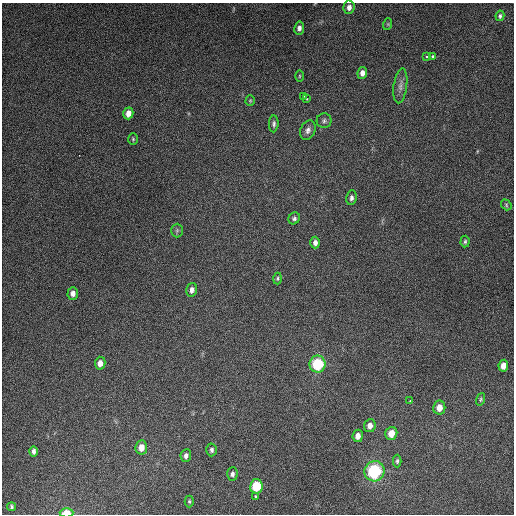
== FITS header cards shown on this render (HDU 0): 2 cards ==
NAXIS1  =                  512
NAXIS2  =                  512

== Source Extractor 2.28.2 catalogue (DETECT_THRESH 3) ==
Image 512 x 512 px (HDU 0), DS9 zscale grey, 1 PNG px = 1 image px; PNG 516 x 516 px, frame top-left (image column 1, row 512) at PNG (2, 3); each listed source drawn as its Kron ellipse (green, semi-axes under 4 px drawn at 4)
Background 5100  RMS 310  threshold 943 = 3 sigma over >= 5 px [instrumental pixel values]
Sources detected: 47; all 47 listed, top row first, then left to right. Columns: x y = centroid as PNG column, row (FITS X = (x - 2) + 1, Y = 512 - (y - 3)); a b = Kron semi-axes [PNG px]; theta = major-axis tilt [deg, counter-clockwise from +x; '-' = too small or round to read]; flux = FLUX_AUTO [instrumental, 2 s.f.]
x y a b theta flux
349 7 7 5 86 1.0e+05
500 16 5 4 - 4.2e+04
388 24 6 3 72 2.2e+04
299 28 6 5 - 8.1e+04
433 56 3 3 - 1.0e+05
426 57 3 3 - 2.3e+04
362 73 6 5 - 1.2e+05
299 76 6 4 89 2.1e+04
400 86 17 6 82 1.3e+05
304 96 3 2 - 1.8e+04
307 99 3 2 - 2.1e+04
250 101 5 4 - 2.3e+04
128 113 6 5 - 1.5e+05
324 121 7 7 - 6.0e+04
274 124 8 5 86 5.4e+04
308 130 10 7 66 9.5e+04
133 139 6 5 - 2.9e+04
351 198 7 5 81 6.1e+04
506 205 6 4 -51 2.9e+04
294 218 6 5 - 4.9e+04
177 230 7 5 89 4.1e+04
465 242 6 4 86 3.9e+04
315 243 6 5 - 8.0e+04
278 279 6 4 89 3.2e+04
192 290 7 5 77 9.3e+04
73 293 6 5 - 1.1e+05
100 363 6 5 - 1.4e+05
318 364 8 8 - 1.1e+06
503 366 6 5 - 1.6e+05
481 399 6 4 73 3.3e+04
410 401 3 2 - 1.4e+04
439 407 7 6 - 2.0e+05
370 426 6 5 - 1.3e+05
391 433 6 6 - 2.4e+05
358 436 6 5 - 1.3e+05
141 447 7 6 - 2.0e+05
212 450 6 5 - 5.4e+04
33 451 5 4 - 6.8e+04
186 456 6 5 - 7.1e+04
397 461 6 4 89 4.0e+04
374 471 10 10 - 1.7e+06
232 474 7 5 86 6.0e+04
256 486 7 6 - 7.1e+05
255 496 3 3 - 3.3e+04
189 501 6 4 -90 3.1e+04
11 507 4 3 - 3.9e+04
67 513 7 4 -1 3.8e+05
At the frame edge (FLAGS 8, measured only in part): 1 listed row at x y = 67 513